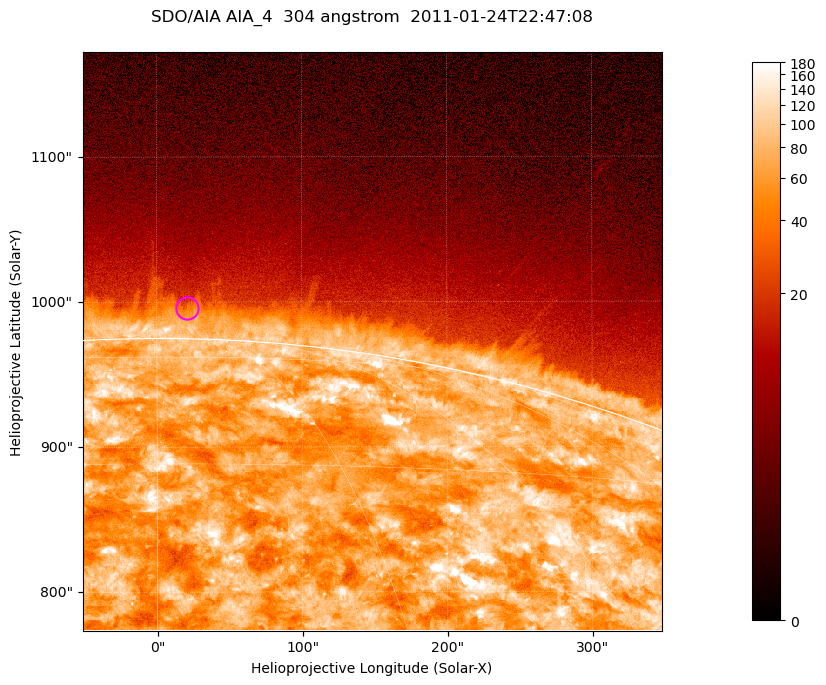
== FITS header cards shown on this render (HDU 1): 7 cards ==
TELESCOP= 'SDO/AIA '           / For AIA: SDO/AIA
INSTRUME= 'AIA_4   '           / For AIA: AIA_ATA1, AIA_ATA2, AIA_ATA3 or AIA_AT
WAVELNTH=                  304 / [angstrom] Wavelength
WAVEUNIT= 'angstrom'           / Wavelength unit: angstrom
DATE-OBS= '2011-01-24T22:47:08.124' / [ISO] Date when observation started; ISO 8
CTYPE1  = 'HPLN-TAN'           / CTYPE1; Typically HPLN
CTYPE2  = 'HPLT-TAN'           / CTYPE2; Typically HPLT

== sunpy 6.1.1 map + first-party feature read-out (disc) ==
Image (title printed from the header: SDO/AIA AIA_4  304 angstrom  2011-01-24T22:47:08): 665 x 665 px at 0.6 arcsec/px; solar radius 975 arcsec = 1625 px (partial field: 2.4% of the solar disc is inside the frame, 46% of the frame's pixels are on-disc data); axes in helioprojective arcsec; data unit not stated in the header (colour bar unlabelled)
Orientation: roll -0.132 deg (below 1 deg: not rotated)
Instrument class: DISC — disc imager (sunpy class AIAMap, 304 A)
Bright regions (active regions / flare kernels): reference = the on-disc median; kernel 5 px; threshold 5 sigma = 127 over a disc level ~70.2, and >= 1.15x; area >= 442 px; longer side >= 8 px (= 4.8 arcsec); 0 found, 0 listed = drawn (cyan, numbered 1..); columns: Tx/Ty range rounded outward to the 2 arcsec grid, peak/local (2 s.f.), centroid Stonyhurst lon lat
Off-limb structures (1.02-1.3 R_sun): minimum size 221 px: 4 found; the strongest spans PA ~355..0 deg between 1.02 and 1.03 R_sun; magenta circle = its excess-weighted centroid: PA ~0 deg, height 1.02 R_sun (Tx ~20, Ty ~996 arcsec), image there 1.6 x the reference